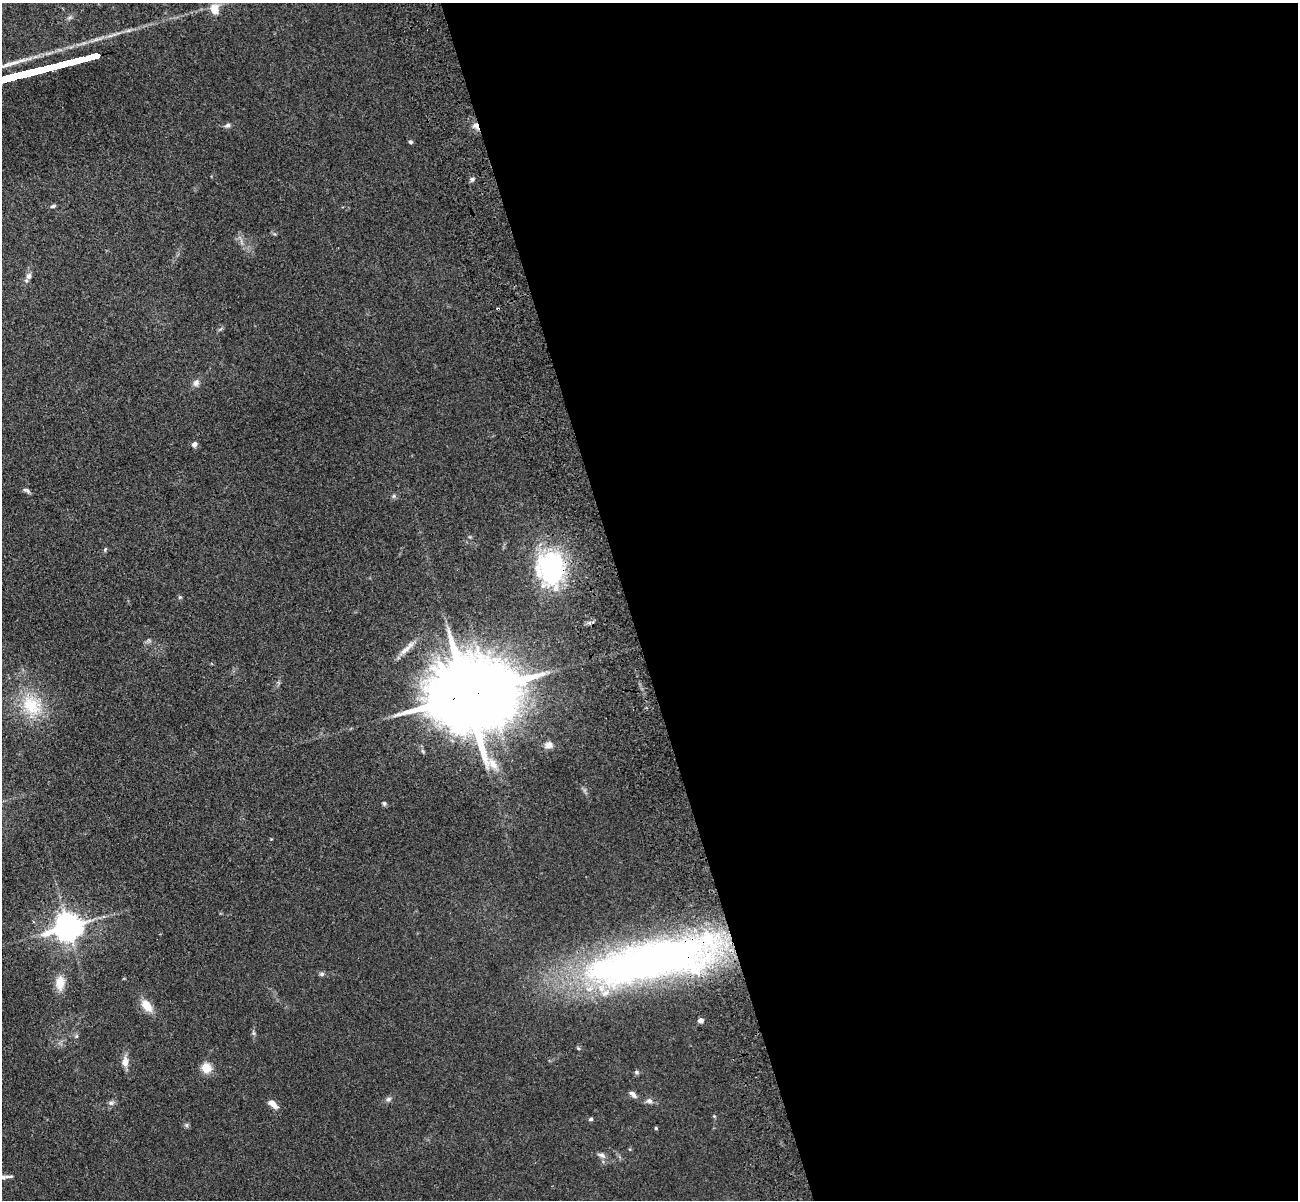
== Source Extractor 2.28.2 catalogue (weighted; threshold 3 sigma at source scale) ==
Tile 8 of 4 x 4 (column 4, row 2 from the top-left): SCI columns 4006-5301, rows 2702-3899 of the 5417 x 5283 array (HDU 1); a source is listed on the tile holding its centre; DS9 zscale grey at full resolution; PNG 1300 x 1202 px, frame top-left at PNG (2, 3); no overlay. Shown black and unused: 52% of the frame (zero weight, under 3 of 4 exposures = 6% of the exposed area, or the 3 px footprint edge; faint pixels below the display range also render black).
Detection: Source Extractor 2.28.2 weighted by HDU 2 'WHT'; one run over the whole footprint, this tile lists its part. Background 0.0592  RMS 0.0062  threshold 0.0277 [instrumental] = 3 sigma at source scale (4.5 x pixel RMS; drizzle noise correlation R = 1.50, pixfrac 1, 0.05/0.05 arcsec/px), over >= 5 px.
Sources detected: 44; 1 inside a brighter object's white glare — not listed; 2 inside a brighter listed object's ellipse — not listed separately; the other 41 listed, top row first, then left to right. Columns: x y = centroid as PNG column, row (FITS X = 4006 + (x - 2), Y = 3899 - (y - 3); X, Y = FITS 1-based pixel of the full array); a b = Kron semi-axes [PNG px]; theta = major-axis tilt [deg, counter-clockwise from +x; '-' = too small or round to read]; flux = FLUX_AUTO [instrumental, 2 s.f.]
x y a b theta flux
215 9 12 9 -83 6.6
11 77 30 3 15 5400
227 125 7 5 30 1.7
476 126 11 6 -54 3.1
411 142 6 4 -15 1
472 179 6 5 - 1.3
53 206 7 4 16 1.1
29 276 9 7 75 2.6
196 383 10 8 55 2.5
194 444 6 5 - 2.4
26 490 10 5 -26 1.4
394 496 6 4 89 0.94
105 549 6 4 78 0.82
551 568 35 29 -83 78
180 597 5 4 - 0.72
407 648 29 6 42 5.2
467 695 26 20 11 8400
31 705 32 23 -49 26
549 745 8 7 - 4
384 803 6 5 - 0.99
68 927 9 8 - 810
653 960 159 42 12 370
322 974 7 5 1 1.2
60 983 19 11 86 7.7
147 1006 15 9 -50 8.3
701 1021 4 4 - 5
76 1036 6 4 88 0.89
125 1062 13 8 85 4.4
206 1068 11 10 - 7.8
636 1072 6 5 - 1.1
633 1094 12 6 -43 2.2
388 1099 8 6 18 1.5
649 1101 8 7 - 2.1
111 1103 9 6 8 1.7
273 1104 14 6 -42 4.3
714 1116 4 4 - 0.6
591 1119 4 4 - 1.2
187 1125 7 4 -90 1
656 1128 4 4 - 0.62
602 1155 11 6 -18 2.2
2 1177 9 5 5 1.8
Overlapping masked pixels (flux is a lower limit): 4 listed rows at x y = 476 126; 551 568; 467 695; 653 960
Isophote crosses this tile's border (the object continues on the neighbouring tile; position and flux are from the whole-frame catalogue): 2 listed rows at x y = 11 77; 2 1177